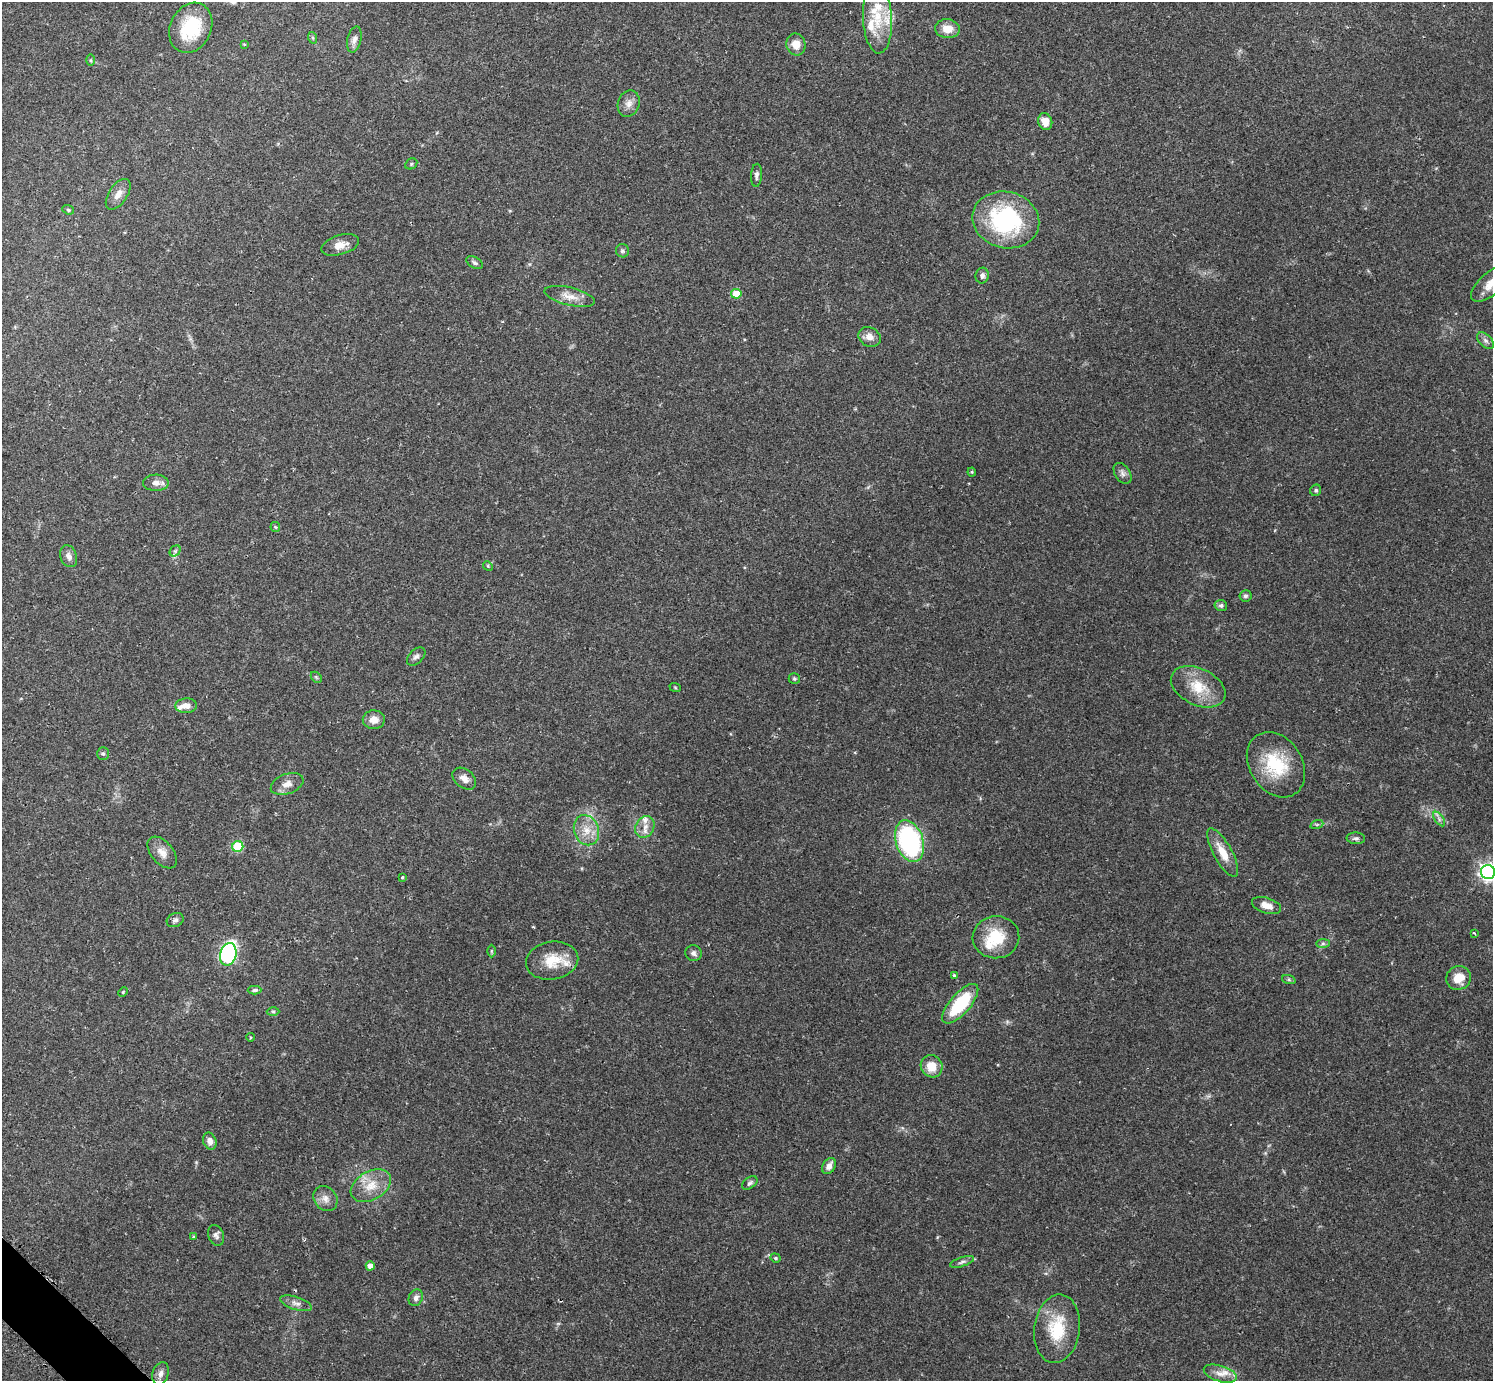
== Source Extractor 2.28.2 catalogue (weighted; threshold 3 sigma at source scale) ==
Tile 7 of 4 x 4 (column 3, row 2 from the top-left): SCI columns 3010-4500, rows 2948-4326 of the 6041 x 6040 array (HDU 1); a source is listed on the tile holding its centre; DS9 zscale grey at full resolution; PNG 1495 x 1383 px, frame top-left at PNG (2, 2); each listed source drawn as its Kron ellipse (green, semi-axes under 4 px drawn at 4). Shown black and unused: <1% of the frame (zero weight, under 2 of 3 exposures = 2% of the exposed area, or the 3 px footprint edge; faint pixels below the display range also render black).
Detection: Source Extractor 2.28.2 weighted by HDU 2 'WHT'; one run over the whole footprint, this tile lists its part. Background 0.079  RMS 0.0056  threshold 0.0251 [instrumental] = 3 sigma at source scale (4.5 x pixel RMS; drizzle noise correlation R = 1.50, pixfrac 1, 0.05/0.05 arcsec/px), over >= 5 px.
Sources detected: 95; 6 inside a brighter listed object's ellipse — not listed separately; the other 89 listed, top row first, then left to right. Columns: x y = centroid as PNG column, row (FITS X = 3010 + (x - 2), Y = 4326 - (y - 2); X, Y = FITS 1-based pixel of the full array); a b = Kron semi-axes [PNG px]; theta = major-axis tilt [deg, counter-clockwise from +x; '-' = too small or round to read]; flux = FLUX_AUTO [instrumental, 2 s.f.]
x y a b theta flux
877 18 35 14 -87 18
191 28 26 20 64 27
947 29 12 9 -7 7.1
313 38 6 4 -71 0.79
354 39 13 7 77 2.7
244 44 4 4 - 0.56
796 44 11 9 -76 6
91 60 5 4 - 0.63
629 104 14 10 71 3.8
1045 122 8 7 - 5.8
411 164 6 5 - 0.89
756 175 11 5 87 1.8
118 194 17 9 56 4.4
68 210 6 4 -22 0.75
1006 220 34 28 -14 64
340 245 19 9 17 5.5
622 251 6 6 - 1.2
475 263 9 5 -32 1.4
982 276 8 6 81 2
1492 283 25 11 40 9.3
736 294 5 5 - 11
570 296 26 9 -13 6.3
869 337 11 9 -28 4.2
1485 341 10 6 -45 1.8
972 472 4 4 - 0.59
1123 473 11 7 -57 2.4
156 483 13 8 0 3.6
1316 490 6 5 - 1.1
275 527 5 5 - 0.65
175 551 6 5 - 0.98
69 556 11 8 -70 2.9
488 566 5 4 - 0.67
1245 596 6 5 - 1.1
1221 605 6 5 - 1.7
416 657 11 7 45 1.9
316 677 6 4 -44 0.77
794 679 6 5 - 0.88
675 687 6 3 -20 0.58
1198 687 29 18 -25 16
186 706 10 7 3 3.6
374 720 11 9 -2 4.7
103 754 6 5 - 1
1276 765 35 26 -57 30
464 779 13 9 -39 3.8
287 784 17 10 20 4.6
1439 819 8 4 -54 1.5
1317 824 7 4 18 0.91
645 827 11 9 60 4.2
586 830 15 12 -69 7.9
1356 838 9 6 -2 1.5
909 841 21 13 -72 89
238 846 5 5 - 25
162 853 18 11 -49 5.2
1223 853 27 9 -61 9.7
1488 872 7 7 - 220
402 877 3 3 - 1
1266 905 15 8 -17 5
175 920 9 6 27 1.7
1474 933 4 2 - 0.56
996 937 23 21 5 19
1323 943 7 4 0 1
491 951 6 4 90 0.72
694 953 8 8 - 2.1
228 954 11 8 77 100
552 961 26 19 9 15
954 975 4 3 - 1
1459 978 12 11 - 8.7
1289 980 7 4 -19 0.82
255 990 7 4 0 1.2
123 992 5 3 - 0.51
960 1004 25 10 49 31
273 1012 6 4 -1 0.84
250 1037 4 3 - 0.51
932 1066 11 10 - 9
210 1141 9 6 -67 3.1
829 1166 8 6 59 3.3
750 1183 9 5 38 1.3
371 1186 22 14 30 11
325 1199 13 11 -48 4
216 1235 10 7 -72 2.1
193 1237 3 3 - 0.81
775 1258 5 4 - 0.79
962 1262 12 4 19 1.7
370 1266 4 4 - 4.1
416 1298 9 6 65 2.3
296 1303 16 6 -18 2.7
1057 1329 34 23 83 24
161 1374 11 8 72 3
1220 1374 17 8 -17 4.9
Isophote crosses this tile's border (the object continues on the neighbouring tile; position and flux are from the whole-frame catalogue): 2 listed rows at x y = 1492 283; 1488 872